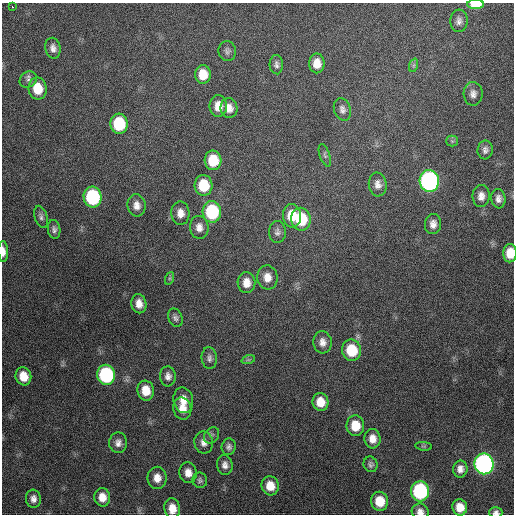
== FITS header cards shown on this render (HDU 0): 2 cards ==
NAXIS1  =                  512 / Axis length
NAXIS2  =                  512 / Axis length

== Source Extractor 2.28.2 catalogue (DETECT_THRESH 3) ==
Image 512 x 512 px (HDU 0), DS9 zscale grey, 1 PNG px = 1 image px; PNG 516 x 516 px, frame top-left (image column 1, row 512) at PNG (2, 3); each listed source drawn as its Kron ellipse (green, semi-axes under 4 px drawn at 4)
Background 673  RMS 19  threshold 57.7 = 3 sigma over >= 5 px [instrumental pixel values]
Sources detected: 77; all 77 listed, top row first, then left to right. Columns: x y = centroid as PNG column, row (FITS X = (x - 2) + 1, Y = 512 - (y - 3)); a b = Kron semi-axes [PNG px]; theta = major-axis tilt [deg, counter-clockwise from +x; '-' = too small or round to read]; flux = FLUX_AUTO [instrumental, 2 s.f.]
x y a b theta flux
476 4 8 4 0 27000
12 7 3 3 - 2200
459 21 11 8 86 6500
53 48 10 7 -78 7200
227 51 10 8 -82 4600
317 63 10 7 -90 15000
276 65 9 6 -86 4400
414 65 7 4 71 2300
203 74 9 8 - 23000
28 80 9 7 35 5200
38 88 11 9 -80 30000
473 94 12 9 -88 7700
218 106 11 8 89 14000
229 108 10 8 -81 10000
342 109 11 8 -70 5900
119 124 10 8 -87 69000
452 141 5 5 - 2400
485 150 9 7 84 5700
325 155 11 5 -71 3500
213 160 10 8 -87 37000
429 181 11 9 -88 400000
378 184 12 9 -85 8600
203 185 10 9 - 40000
481 196 11 8 88 9300
93 197 10 9 - 120000
498 199 9 7 -84 6900
137 205 11 9 -83 9300
212 212 11 9 -88 96000
180 213 12 9 -87 11000
292 216 12 9 -87 28000
41 217 11 6 -73 4700
301 219 11 9 -78 54000
433 224 10 8 83 8300
199 227 11 9 -83 9400
54 229 9 6 -81 4500
277 232 11 8 89 5500
3 251 10 5 -89 9600
510 253 9 6 89 23000
267 277 12 10 -83 13000
170 278 6 4 71 2100
246 283 10 9 - 13000
139 304 9 7 -78 11000
175 318 9 7 -67 4400
322 342 11 9 -84 9200
352 350 11 9 -81 47000
209 358 11 7 -84 5200
248 360 7 4 18 2100
106 375 10 9 - 160000
23 376 9 7 -73 21000
168 376 10 8 -86 7200
146 391 10 8 -81 21000
183 400 13 9 -79 15000
320 402 9 8 - 19000
182 408 11 9 -75 14000
355 426 10 9 - 27000
211 435 9 7 53 3600
372 439 10 8 -85 12000
204 442 11 9 -81 8300
118 443 10 9 - 7600
424 446 8 3 -5 1700
229 447 8 7 - 4700
371 464 8 7 - 3800
484 464 10 9 - 490000
225 465 10 8 -80 7100
460 469 8 7 - 8300
188 473 10 8 -81 11000
157 478 11 9 90 13000
200 480 7 7 - 3400
270 486 9 8 - 21000
420 491 10 9 - 160000
102 497 9 8 - 15000
33 499 9 7 -84 6800
380 501 9 8 - 30000
460 507 8 7 - 16000
172 509 10 8 -82 15000
420 512 8 8 - 8000
496 512 6 5 - 4500
At the frame edge (FLAGS 8, measured only in part): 6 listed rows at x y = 476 4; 3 251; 510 253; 172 509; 420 512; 496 512